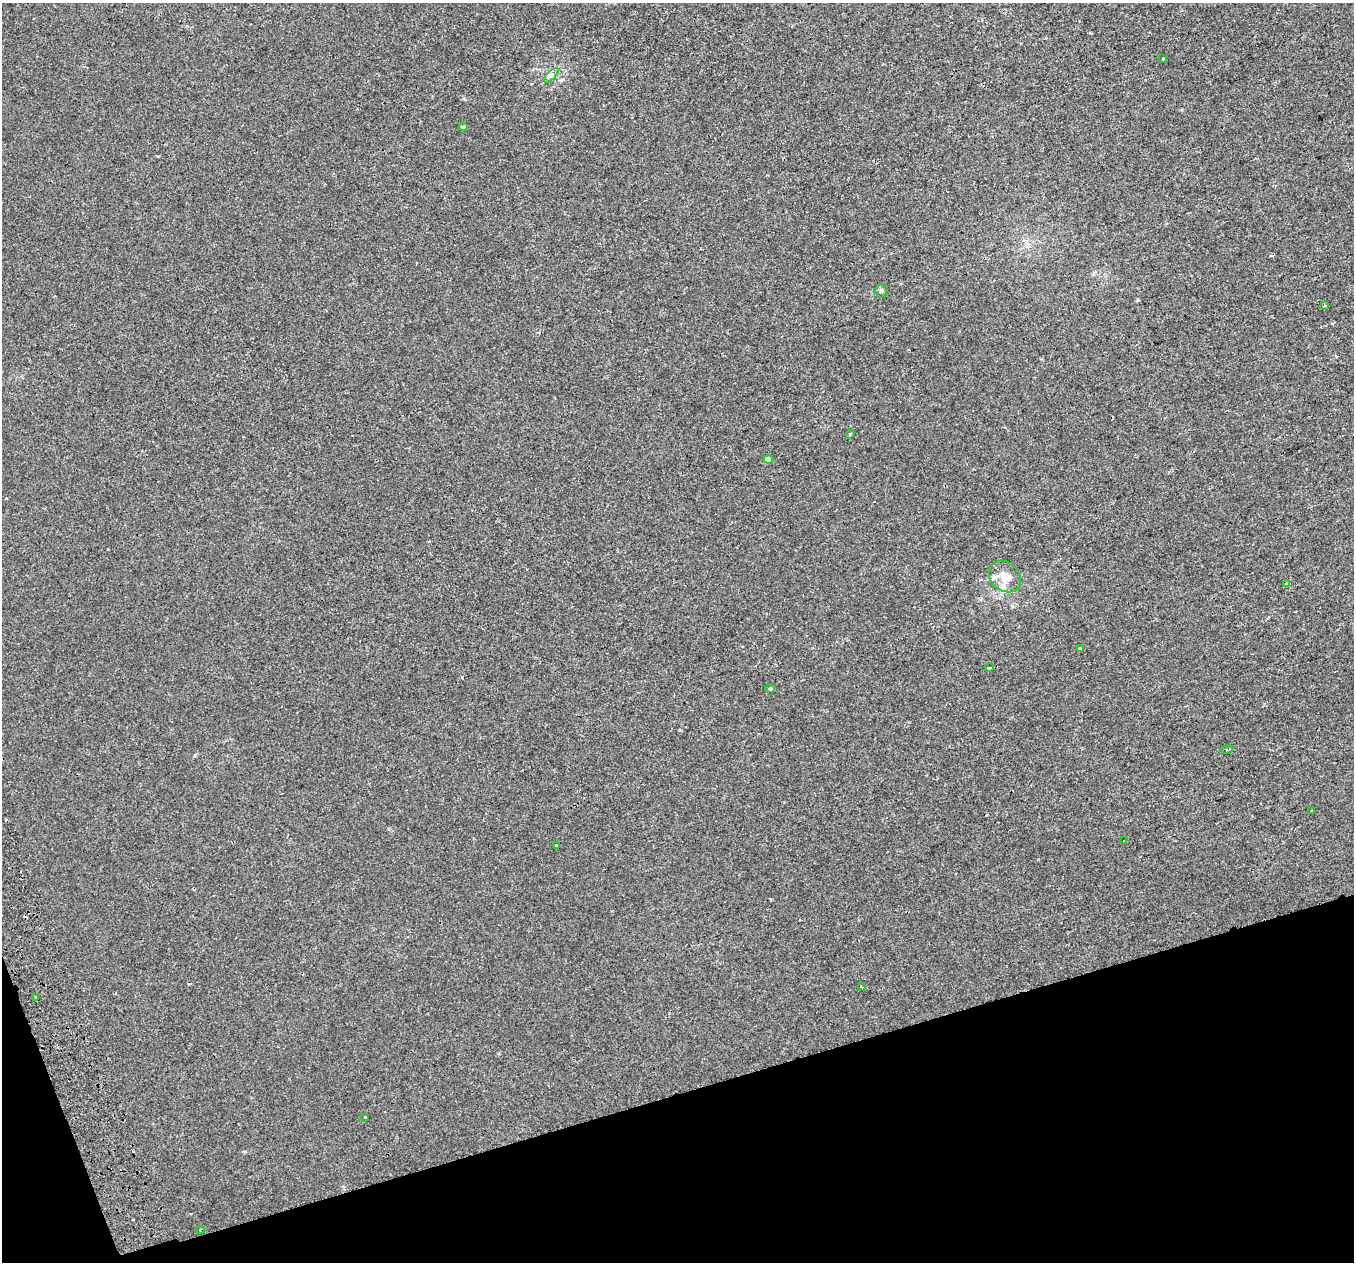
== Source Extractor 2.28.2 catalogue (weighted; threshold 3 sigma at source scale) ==
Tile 14 of 4 x 4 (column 2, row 4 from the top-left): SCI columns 1439-2790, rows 155-1414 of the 5580 x 5297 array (HDU 1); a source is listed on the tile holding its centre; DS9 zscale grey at full resolution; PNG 1356 x 1264 px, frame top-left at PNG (2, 3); each listed source drawn as its Kron ellipse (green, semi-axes under 4 px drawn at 4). Shown black and unused: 15% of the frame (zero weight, under 2 of 3 exposures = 3% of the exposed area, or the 3 px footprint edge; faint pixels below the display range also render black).
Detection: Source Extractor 2.28.2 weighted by HDU 2 'WHT'; one run over the whole footprint, this tile lists its part. Background 0.00307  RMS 0.0029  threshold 0.0129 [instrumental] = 3 sigma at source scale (4.5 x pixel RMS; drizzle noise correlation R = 1.50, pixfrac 1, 0.0396/0.0396 arcsec/px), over >= 5 px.
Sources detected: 24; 3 cosmic-ray / hot-pixel residue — neither listed nor drawn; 1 inside a brighter listed object's ellipse — not listed separately; the other 20 listed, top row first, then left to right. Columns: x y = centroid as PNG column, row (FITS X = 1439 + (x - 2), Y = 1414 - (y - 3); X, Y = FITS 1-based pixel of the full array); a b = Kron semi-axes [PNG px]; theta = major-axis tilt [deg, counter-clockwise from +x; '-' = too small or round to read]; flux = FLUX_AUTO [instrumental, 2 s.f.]
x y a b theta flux
1163 59 3 3 - 0.7
551 75 9 3 45 0.64
463 127 4 4 - 0.35
881 291 7 5 -88 0.52
1324 305 4 2 - 0.27
850 434 4 3 - 0.28
768 459 5 4 - 1.4
1005 576 17 14 -44 3.8
1287 583 4 3 - 0.79
1080 649 3 3 - 1.2
989 668 4 3 - 0.55
770 689 5 4 - 0.36
1227 750 6 3 5 0.54
1311 810 3 3 - 0.34
1123 841 3 3 - 0.62
557 846 3 3 - 0.63
862 987 3 2 - 0.37
36 998 3 2 - 0.38
365 1117 3 3 - 0.52
200 1230 4 2 - 0.3